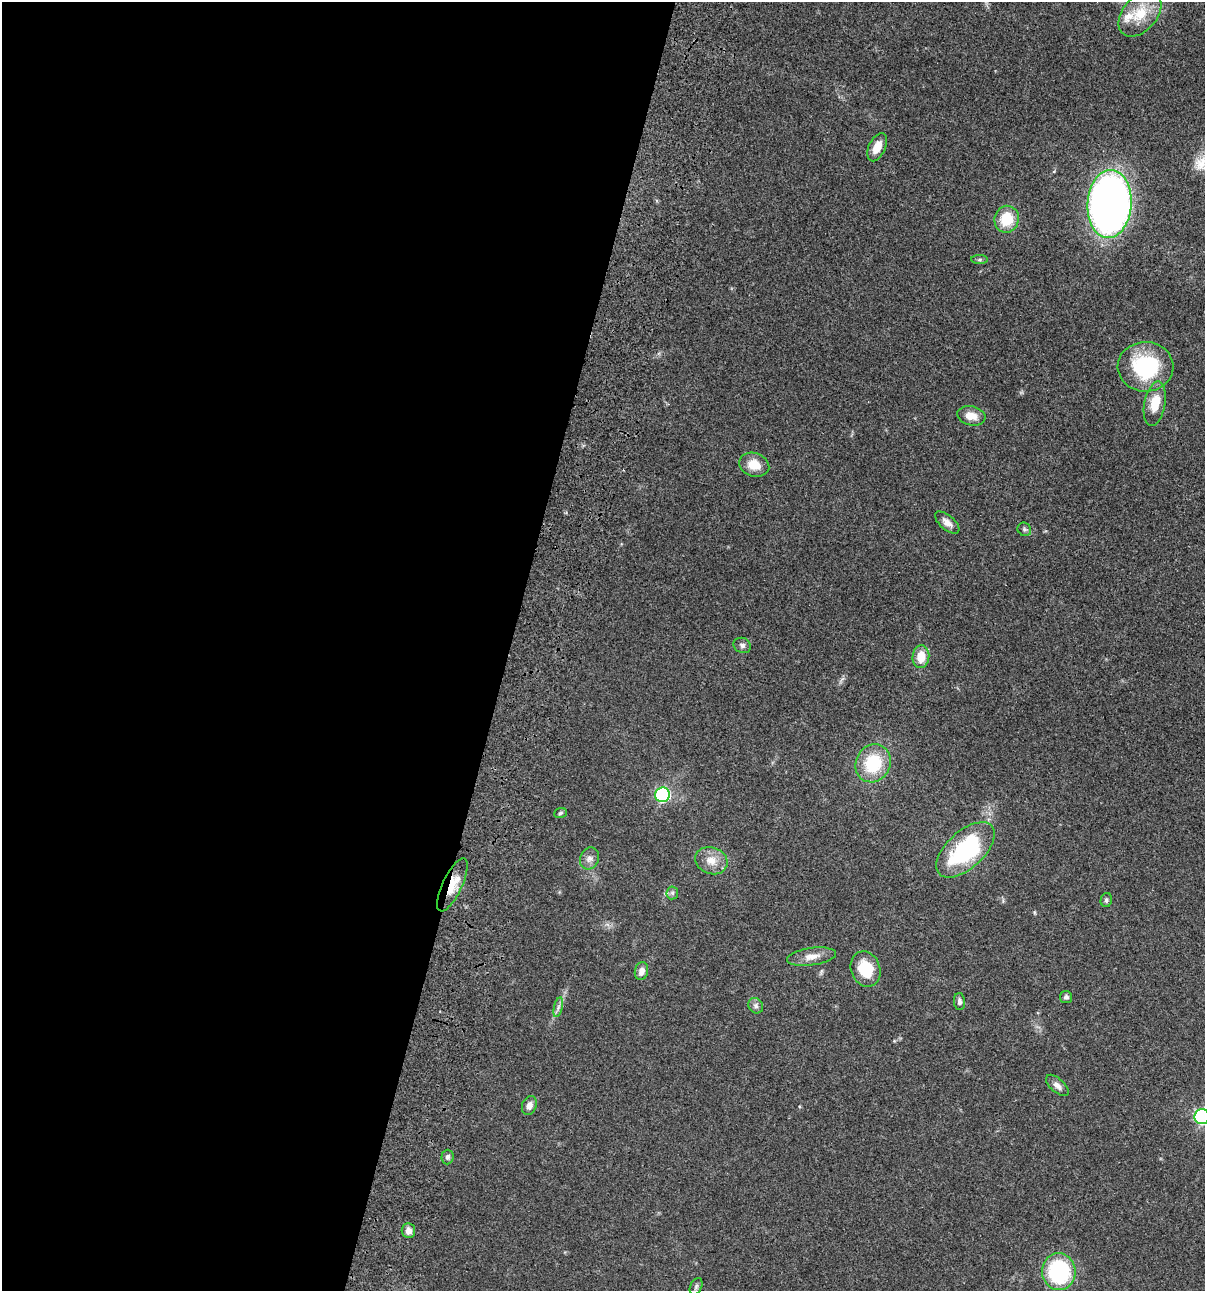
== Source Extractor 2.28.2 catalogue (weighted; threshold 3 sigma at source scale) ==
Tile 5 of 4 x 4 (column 1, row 2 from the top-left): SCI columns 234-1436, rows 2696-3984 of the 5404 x 5390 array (HDU 1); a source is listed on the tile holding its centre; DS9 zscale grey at full resolution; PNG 1207 x 1293 px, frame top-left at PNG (2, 2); each listed source drawn as its Kron ellipse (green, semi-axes under 4 px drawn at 4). Shown black and unused: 42% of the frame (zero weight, under 3 of 4 exposures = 9% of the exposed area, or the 3 px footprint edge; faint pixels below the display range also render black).
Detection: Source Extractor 2.28.2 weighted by HDU 2 'WHT'; one run over the whole footprint, this tile lists its part. Background 0.0467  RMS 0.0053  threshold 0.0237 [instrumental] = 3 sigma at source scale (4.5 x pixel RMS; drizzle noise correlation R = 1.50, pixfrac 1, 0.05/0.05 arcsec/px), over >= 5 px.
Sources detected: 38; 1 inside a brighter object's white glare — neither listed nor drawn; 1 inside a brighter listed object's ellipse — not listed separately; the other 36 listed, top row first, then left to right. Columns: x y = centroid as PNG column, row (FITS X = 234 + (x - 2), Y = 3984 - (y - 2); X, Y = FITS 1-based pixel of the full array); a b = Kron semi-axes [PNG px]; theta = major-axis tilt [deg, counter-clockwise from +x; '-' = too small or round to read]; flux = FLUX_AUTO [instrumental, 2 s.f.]
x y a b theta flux
1140 14 26 17 50 14
877 147 15 8 64 6.2
1109 204 34 22 86 320
1007 219 13 12 - 14
979 260 8 4 1 1.1
1145 367 28 25 -2 44
1155 404 22 10 79 11
971 416 14 9 -11 5.7
754 465 15 11 -18 7.5
947 522 15 7 -40 3.2
1024 529 7 6 - 1.1
742 645 9 7 -23 1.7
921 657 11 8 85 8.7
873 763 19 17 62 24
663 795 7 7 - 69
560 813 6 4 19 0.86
965 850 36 18 43 55
589 858 11 9 64 2.8
711 861 16 13 -20 6.4
452 885 29 9 65 10
672 893 6 6 - 1.2
1106 900 7 5 79 1.1
812 957 25 8 8 5.4
866 969 18 14 -70 16
641 971 9 6 77 3.1
1066 997 6 6 - 1.5
959 1001 8 5 -87 1.5
756 1006 8 7 - 1.7
558 1007 10 4 77 1.5
1057 1085 14 7 -42 2.7
529 1105 10 7 69 2.7
1202 1117 7 7 - 99
447 1157 7 6 - 1.5
408 1231 7 7 - 3.4
1059 1272 18 16 -85 49
696 1286 9 5 64 1.3
Overlapping masked pixels (flux is a lower limit): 1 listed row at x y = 452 885
Isophote crosses this tile's border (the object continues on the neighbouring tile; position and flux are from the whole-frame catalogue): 1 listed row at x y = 1202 1117